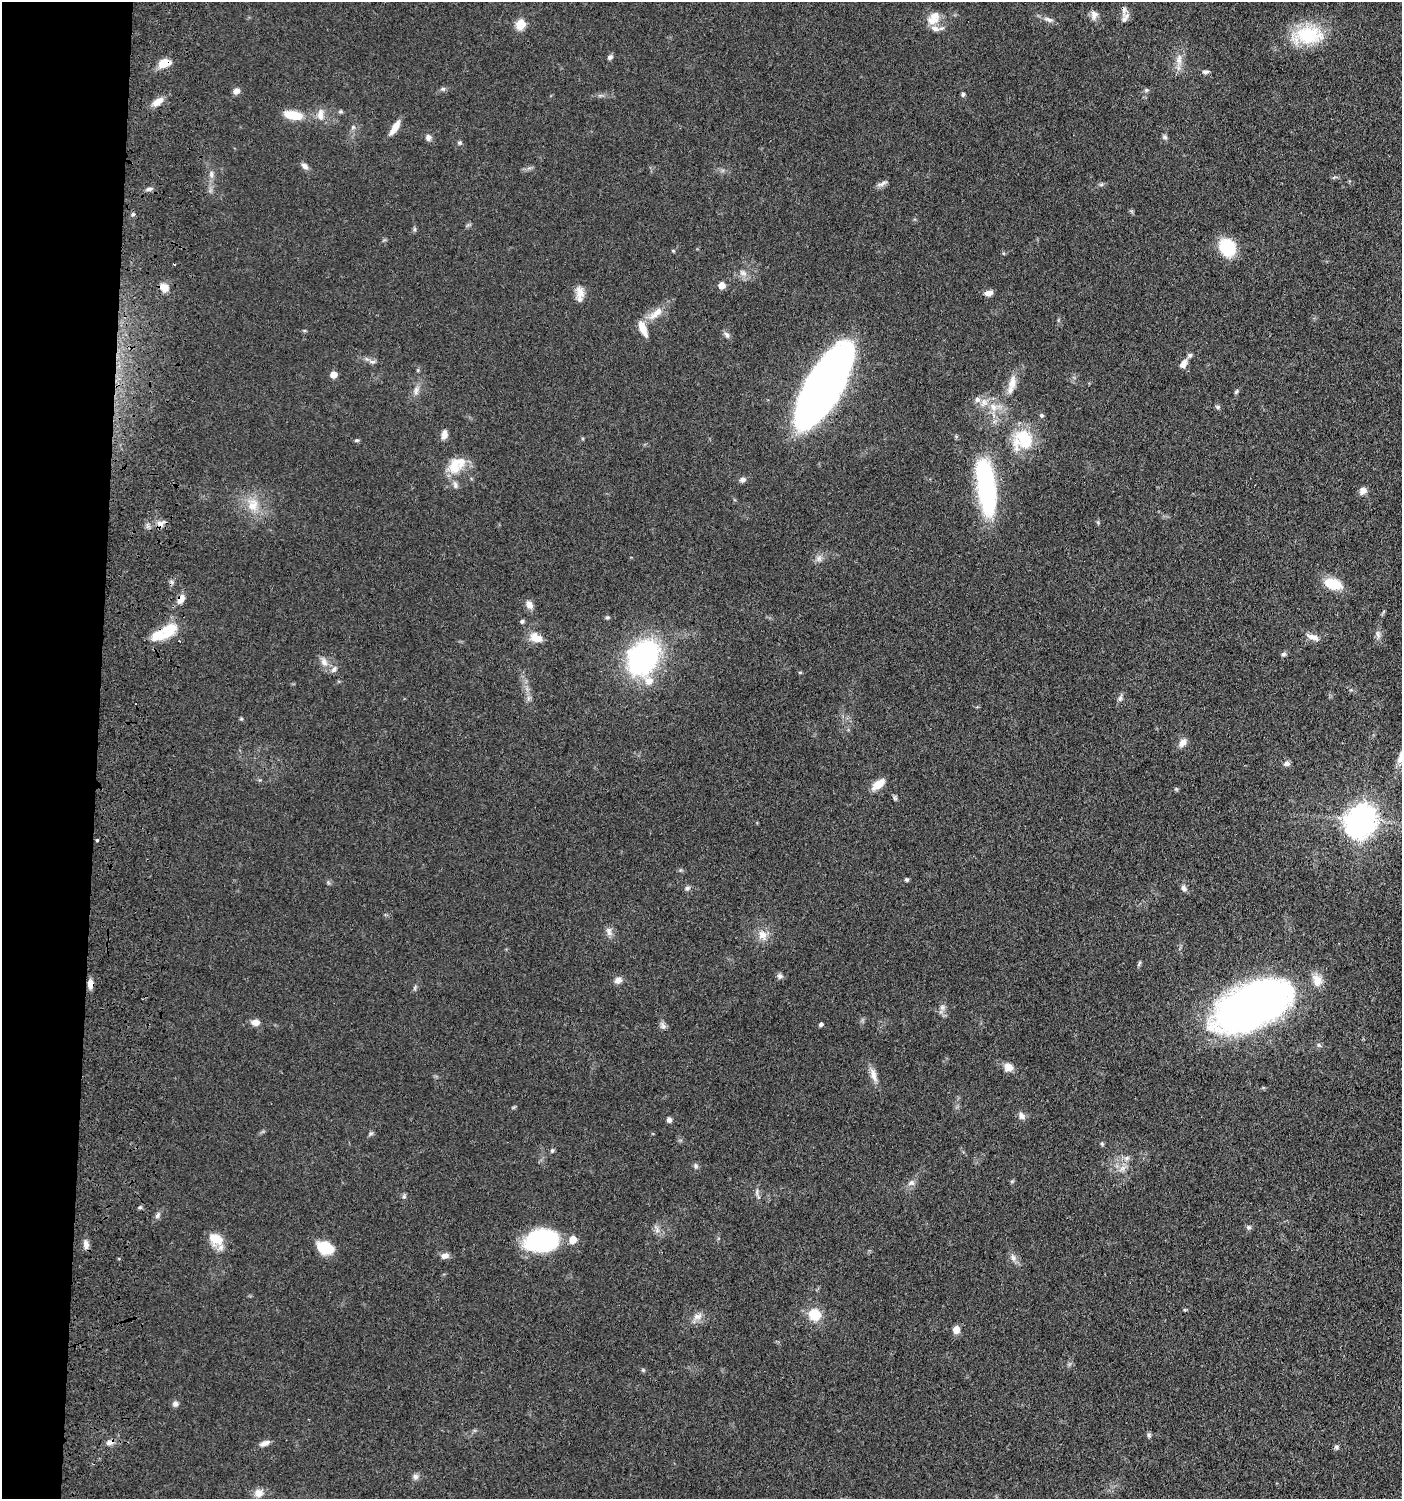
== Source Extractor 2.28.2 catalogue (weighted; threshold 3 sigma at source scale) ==
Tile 4 of 3 x 3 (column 1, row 2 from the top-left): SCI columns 199-1598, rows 1591-3087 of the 4709 x 4683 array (HDU 1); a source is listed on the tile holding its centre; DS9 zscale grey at full resolution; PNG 1404 x 1501 px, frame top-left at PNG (2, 2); no overlay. Shown black and unused: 7% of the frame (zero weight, under 3 of 4 exposures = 9% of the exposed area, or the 3 px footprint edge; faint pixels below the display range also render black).
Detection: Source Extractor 2.28.2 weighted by HDU 2 'WHT'; one run over the whole footprint, this tile lists its part. Background 0.0597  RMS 0.005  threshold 0.0223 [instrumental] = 3 sigma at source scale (4.5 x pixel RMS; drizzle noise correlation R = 1.50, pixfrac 1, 0.05/0.05 arcsec/px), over >= 5 px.
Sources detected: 136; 2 inside a brighter object's white glare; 1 cosmic-ray / hot-pixel residue — not listed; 8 inside a brighter listed object's ellipse — not listed separately; the other 125 listed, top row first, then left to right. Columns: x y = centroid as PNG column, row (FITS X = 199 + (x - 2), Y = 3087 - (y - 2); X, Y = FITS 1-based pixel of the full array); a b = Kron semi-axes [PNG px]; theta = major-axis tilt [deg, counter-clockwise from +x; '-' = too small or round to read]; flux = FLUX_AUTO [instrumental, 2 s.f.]
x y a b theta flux
1094 15 12 9 -88 2.6
1125 18 15 8 64 2.6
1048 19 12 6 -25 2
932 21 16 11 -6 5.9
520 24 6 6 - 17
1308 35 39 21 7 27
610 57 6 5 - 1.4
1179 59 16 8 85 4.1
164 63 13 8 18 7.2
1205 72 10 4 3 1.1
443 89 6 5 - 0.92
1146 90 6 5 - 0.79
236 91 8 6 39 2.4
963 94 6 4 89 0.88
158 102 14 7 34 4.7
293 115 18 8 -11 12
320 115 15 9 90 3.8
353 127 5 5 - 0.72
395 128 18 6 58 4.9
428 137 8 7 - 1.8
1165 137 7 5 -23 1
459 143 5 5 - 0.84
305 166 9 6 -40 2
211 174 10 6 -81 1.7
882 184 16 5 26 1.8
149 189 9 5 18 1.3
133 214 5 5 - 0.79
1227 247 12 10 -55 36
743 273 11 6 -15 2.1
722 285 6 5 - 5.2
164 287 11 9 -36 4
580 292 17 10 -78 4.6
989 293 9 6 6 2.7
656 313 26 9 43 6.9
727 335 9 6 -60 1.5
1190 355 8 6 46 1.2
372 362 10 5 -4 1.5
1183 364 10 6 53 2.9
334 375 5 5 - 5.3
1012 383 18 9 80 5.5
824 385 64 23 61 430
416 390 13 6 78 2.4
1236 392 7 4 53 0.73
984 403 12 8 -89 3.5
993 407 11 8 -63 4.1
1218 407 7 5 -15 0.94
1042 415 6 5 - 0.8
444 434 12 7 81 2.7
356 440 6 4 18 0.68
1023 440 25 24 - 21
453 467 22 16 -85 9.9
742 480 9 6 15 1.5
986 482 67 18 -81 77
1363 491 8 7 - 3.1
253 505 18 14 73 8.5
160 524 12 9 23 2.8
819 558 8 6 45 1.8
1333 584 19 11 -16 12
181 599 11 7 58 3.9
529 605 9 7 -51 2.8
607 617 6 4 0 0.68
522 621 5 4 - 0.78
170 629 26 14 48 11
1378 635 11 5 -72 1.7
1313 637 18 6 -19 3
536 638 15 10 -24 6.2
1283 654 7 5 7 1.1
643 658 26 20 58 120
324 662 13 9 -68 3.3
334 669 9 6 45 1.7
800 672 5 3 - 0.5
649 681 13 11 7 5
1120 698 7 6 - 1.4
1182 742 12 7 58 3.1
1401 756 24 7 70 4.7
1287 763 8 7 - 1.6
878 784 13 7 37 8
1362 819 9 8 - 470
97 840 3 3 - 0.72
907 879 5 4 - 0.9
687 888 7 5 16 1.1
1184 888 9 6 -58 1.5
609 931 13 7 -71 2.3
762 935 13 11 -53 4.6
780 976 8 7 - 1.4
618 980 9 7 20 2.5
1317 980 18 13 -74 5.6
90 984 11 7 89 2.9
1253 1006 54 27 25 410
942 1007 7 5 45 1.3
256 1022 9 7 -2 3.4
821 1024 4 4 - 1.3
663 1026 9 6 -74 1.6
1008 1067 10 8 -21 4.5
873 1075 19 7 -78 3.8
1022 1116 11 7 -58 2.1
669 1120 6 5 - 1.6
1102 1144 6 4 -46 0.66
552 1151 6 5 - 0.8
1127 1158 7 6 - 1.5
696 1166 6 5 - 0.99
1123 1168 10 6 26 2.4
911 1183 9 8 - 1.9
404 1196 6 5 - 0.88
140 1207 6 4 1 0.73
158 1215 10 6 61 1.5
1248 1227 6 6 - 1.1
657 1229 13 4 -71 1.6
215 1238 20 14 -36 8.4
541 1240 33 21 9 54
86 1244 12 7 -83 2.7
325 1248 12 9 -25 23
445 1256 10 7 12 2.4
1013 1258 9 7 -74 2.1
815 1314 11 10 - 11
698 1316 12 9 17 3.2
956 1329 8 7 - 4.1
643 1370 5 5 - 0.61
175 1404 7 7 - 1.5
1149 1435 6 6 - 0.98
110 1442 11 7 13 2.3
265 1443 13 6 21 2.4
1336 1447 6 6 - 0.99
415 1477 8 7 - 1.6
258 1493 11 10 - 3.8
Overlapping masked pixels (flux is a lower limit): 6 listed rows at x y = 164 63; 164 287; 160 524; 181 599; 90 984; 110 1442
Isophote crosses this tile's border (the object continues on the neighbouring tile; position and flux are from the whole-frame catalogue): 1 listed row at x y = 1401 756